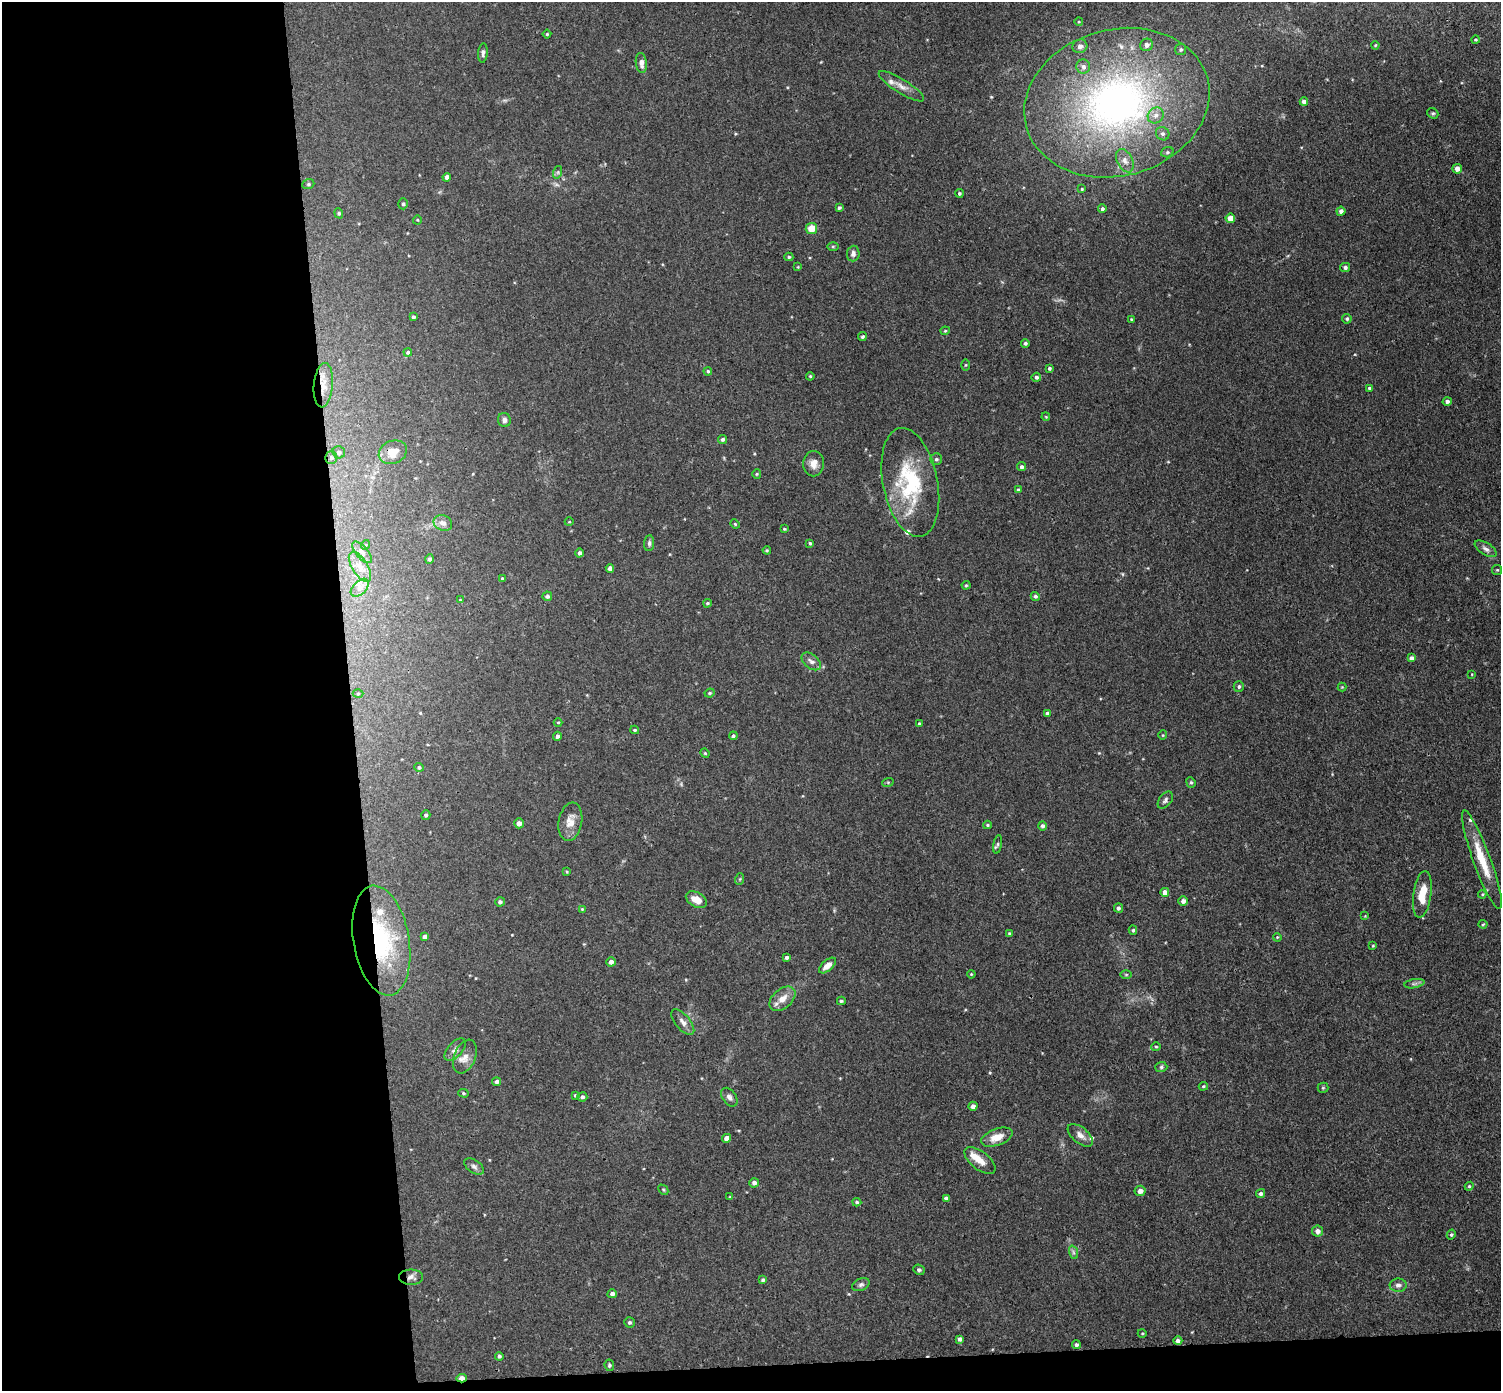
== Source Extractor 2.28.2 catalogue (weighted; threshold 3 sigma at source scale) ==
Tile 7 of 3 x 3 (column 1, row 3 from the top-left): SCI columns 57-1555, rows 133-1521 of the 4608 x 4537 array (HDU 1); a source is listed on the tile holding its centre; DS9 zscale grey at full resolution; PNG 1503 x 1393 px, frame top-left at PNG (2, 2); each listed source drawn as its Kron ellipse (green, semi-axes under 4 px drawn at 4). Shown black and unused: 25% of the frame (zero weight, under 3 of 4 exposures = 6% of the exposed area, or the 3 px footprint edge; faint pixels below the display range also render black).
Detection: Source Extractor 2.28.2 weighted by HDU 2 'WHT'; one run over the whole footprint, this tile lists its part. Background 0.0394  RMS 0.0046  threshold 0.0209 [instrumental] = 3 sigma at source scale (4.5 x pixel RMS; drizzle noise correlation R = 1.50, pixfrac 1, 0.05/0.05 arcsec/px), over >= 5 px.
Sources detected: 188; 1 too faint to see at this stretch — neither listed nor drawn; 6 inside a brighter listed object's ellipse — not listed separately; the other 181 listed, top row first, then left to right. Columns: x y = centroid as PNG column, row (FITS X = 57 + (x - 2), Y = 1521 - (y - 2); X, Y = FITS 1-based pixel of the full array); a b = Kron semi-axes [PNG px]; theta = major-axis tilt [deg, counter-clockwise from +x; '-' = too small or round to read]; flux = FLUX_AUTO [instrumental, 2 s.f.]
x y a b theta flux
1079 22 4 3 - 0.38
547 34 4 4 - 0.57
1476 40 4 3 - 0.57
1147 45 6 6 - 2
1375 45 4 3 - 0.44
1080 46 7 7 - 1.9
1181 50 5 5 - 0.86
483 53 10 5 86 1.3
641 63 10 5 -83 2.5
1083 67 7 7 - 1.8
901 86 26 7 -32 4.1
1304 102 4 4 - 2.2
1117 103 94 73 15 200
1433 113 6 5 - 0.74
1156 115 8 7 - 2.5
1163 134 7 6 - 1.4
1167 152 6 5 - 0.78
1125 161 12 7 -63 2.4
1457 169 5 4 - 2.5
558 172 6 4 72 0.79
447 177 4 4 - 1.8
308 184 6 5 - 0.75
1082 189 4 3 - 0.48
959 193 4 4 - 0.76
403 204 5 4 - 0.78
839 208 4 3 - 0.77
1102 209 4 4 - 0.88
1341 211 4 4 - 1.8
339 213 5 4 - 0.65
1230 218 5 4 - 4.6
417 220 4 4 - 0.47
811 228 6 5 - 6.6
833 246 6 4 0 0.62
853 254 8 6 85 1.8
789 257 4 4 - 0.69
798 267 4 4 - 0.41
1345 267 5 4 - 1.2
413 317 3 3 - 0.79
1131 319 4 3 - 0.37
1347 319 5 5 - 0.78
945 331 4 4 - 0.47
862 337 4 4 - 0.86
1025 343 4 4 - 0.98
408 352 4 4 - 0.81
965 365 5 3 - 0.49
1049 368 4 4 - 0.84
708 371 4 4 - 0.7
810 376 4 3 - 0.49
1036 377 4 4 - 1.1
323 385 22 9 85 6.2
1370 388 4 4 - 0.86
1447 401 4 4 - 1.3
1046 417 4 3 - 0.39
504 420 7 6 - 1.6
723 439 4 4 - 1
339 452 6 6 - 1.3
393 452 14 11 22 6.7
331 458 6 6 - 1.1
936 459 6 5 - 0.96
814 464 12 10 82 3.8
1022 467 4 4 - 1.3
757 474 5 4 - 0.52
910 482 55 27 -79 40
1018 490 4 4 - 1.1
569 522 4 3 - 0.34
443 523 9 7 -22 2.6
735 524 5 4 - 0.54
784 529 4 3 - 0.45
649 543 8 5 84 1.1
810 543 3 3 - 0.63
365 545 5 3 - 0.39
1486 549 12 6 -31 2
767 550 4 4 - 0.48
362 552 13 6 -49 2.2
580 553 4 4 - 1.2
429 559 5 4 - 0.91
360 567 17 7 -59 4
610 568 4 4 - 1.8
1497 570 5 5 - 0.63
502 578 3 3 - 0.56
966 585 4 4 - 0.55
360 588 11 6 46 2.6
547 596 5 4 - 1.2
1035 596 5 4 - 0.98
460 600 4 4 - 0.39
707 603 4 3 - 0.61
1412 658 4 4 - 1.8
811 661 11 7 -40 2.1
1472 674 4 2 - 0.3
1239 686 5 5 - 0.99
1342 687 4 4 - 0.44
710 693 5 3 - 0.64
358 694 5 3 - 0.43
1047 713 4 4 - 0.91
558 722 4 3 - 0.43
919 723 4 3 - 0.56
635 730 4 3 - 0.73
1163 735 4 4 - 0.47
557 736 4 4 - 1.2
733 736 4 3 - 0.82
705 753 5 4 - 0.54
419 767 5 4 - 0.95
888 782 6 4 18 0.46
1191 782 5 4 - 0.75
1165 800 10 6 52 1.3
426 815 5 4 - 0.89
570 822 19 11 80 5.7
519 823 5 5 - 1.9
987 825 4 4 - 0.6
1042 826 5 4 - 1.2
998 844 9 3 79 0.81
1482 859 52 8 -70 15
567 872 4 3 - 0.44
740 879 6 3 71 0.58
1165 892 4 4 - 3.2
1422 894 23 9 82 10
1482 894 4 3 - 0.53
696 900 11 7 -29 4.9
1183 901 5 5 - 1.9
500 902 5 4 - 1.1
1118 908 4 4 - 1.1
582 909 4 4 - 0.4
1365 916 4 4 - 0.38
1483 924 4 4 - 0.51
1133 930 4 4 - 0.7
1009 933 4 4 - 0.65
425 937 4 4 - 1.8
1277 937 4 3 - 0.43
381 940 55 28 -80 58
1373 946 4 4 - 0.47
786 957 4 3 - 0.99
611 962 5 4 - 2
827 966 10 5 40 3.4
971 974 4 3 - 0.43
1126 974 6 4 0 0.53
1414 984 10 4 10 1.3
782 999 15 9 40 5.1
841 1001 4 4 - 0.66
683 1022 15 7 -50 2.6
1156 1046 5 3 - 0.53
455 1050 13 7 47 2.1
465 1057 17 10 67 4.3
1161 1067 6 5 - 0.93
496 1082 4 4 - 1.2
1203 1086 5 4 - 0.59
1323 1088 5 5 - 0.57
463 1093 5 4 - 0.63
575 1095 3 3 - 0.53
582 1097 5 4 - 1.3
729 1097 10 6 -54 1.6
973 1106 4 4 - 1.7
1080 1135 15 8 -39 2.9
997 1137 16 8 20 6.2
726 1138 4 4 - 2.8
980 1160 18 9 -37 5.1
474 1167 11 6 -34 1.7
754 1183 5 4 - 1.5
1469 1186 4 4 - 0.55
663 1190 6 3 -45 0.52
1140 1191 5 5 - 2.3
1261 1194 5 4 - 1.1
730 1197 4 3 - 0.4
946 1198 4 4 - 1.7
857 1202 4 4 - 0.7
1317 1231 5 5 - 2.3
1451 1235 5 4 - 0.77
1073 1252 7 4 -71 0.97
919 1270 6 5 - 1
411 1277 12 7 0 2
763 1280 4 4 - 0.91
861 1285 9 6 22 1.3
1398 1285 8 6 2 1.7
612 1294 4 4 - 1.9
629 1322 5 5 - 0.91
1142 1333 4 3 - 0.42
960 1339 4 4 - 1.5
1178 1341 4 4 - 1.4
1076 1345 4 4 - 0.98
499 1356 4 4 - 0.93
609 1365 6 4 -82 0.72
462 1378 5 3 - 4.4
Overlapping masked pixels (flux is a lower limit): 4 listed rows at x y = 323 385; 381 940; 411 1277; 462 1378